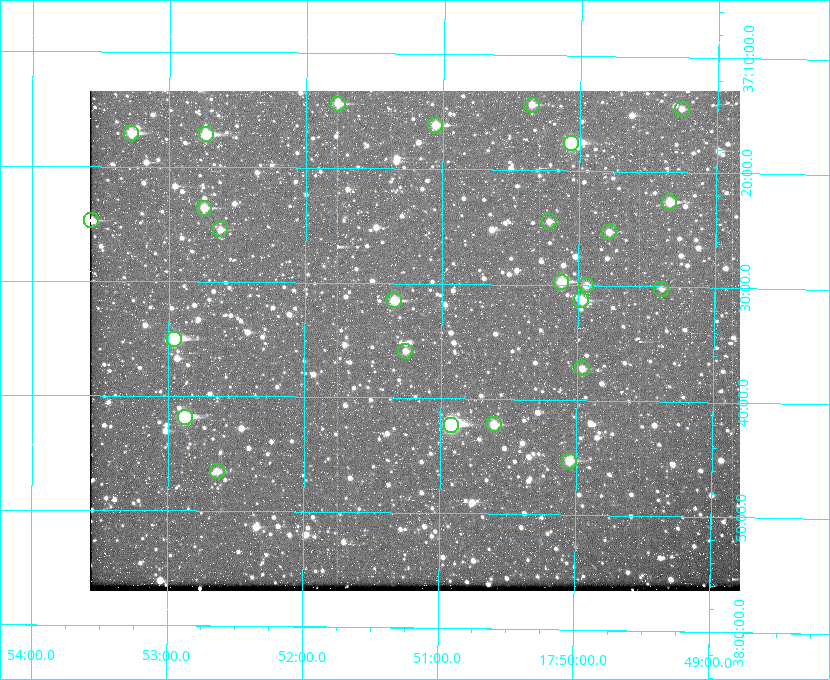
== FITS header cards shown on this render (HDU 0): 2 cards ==
NAXIS1  =                  650
NAXIS2  =                  500

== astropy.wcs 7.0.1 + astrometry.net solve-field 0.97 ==
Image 650 x 500 px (HDU 0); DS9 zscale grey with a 90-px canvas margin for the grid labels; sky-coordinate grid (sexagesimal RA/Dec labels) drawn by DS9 from the SOLVED WCS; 26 Tycho-2 reference stars matched to detected sources circled (green)
Header WCS: none
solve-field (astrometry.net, Tycho-2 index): SOLVED blind (the file carries no WCS)
Solved WCS: RA---TAN-SIP/DEC--TAN-SIP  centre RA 17:51:12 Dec +37:35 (267.80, +37.58 deg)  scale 5.23 arcsec/px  FOV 56.7' x 43.6'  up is +179 deg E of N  parity flipped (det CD > 0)
(file carries no celestial WCS; the grid is the blind solution)
Tycho-2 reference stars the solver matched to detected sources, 26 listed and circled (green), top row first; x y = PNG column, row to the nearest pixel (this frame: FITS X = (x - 90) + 1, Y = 500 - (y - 91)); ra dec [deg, ICRS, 3 dp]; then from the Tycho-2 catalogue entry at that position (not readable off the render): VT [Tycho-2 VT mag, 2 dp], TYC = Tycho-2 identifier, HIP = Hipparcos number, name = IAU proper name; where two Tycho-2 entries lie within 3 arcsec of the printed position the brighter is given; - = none
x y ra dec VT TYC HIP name
338 104 267.943 +37.240 10.39 2620-505-1 - -
532 105 267.589 +37.238 11.09 2619-212-1 - -
682 109 267.316 +37.242 12.03 2619-611-1 - -
435 125 267.764 +37.270 10.17 2620-784-1 - -
131 133 268.319 +37.285 9.88 2620-536-1 - -
206 134 268.183 +37.286 8.98 2620-786-1 87506 -
571 143 267.517 +37.293 8.96 2619-379-1 - -
669 202 267.335 +37.377 10.60 2619-634-1 - -
204 208 268.186 +37.393 10.44 2620-175-1 - -
91 220 268.392 +37.412 10.60 2620-800-1 - -
549 221 267.555 +37.408 11.50 2619-358-1 - -
220 229 268.156 +37.424 11.25 2620-712-1 - -
609 232 267.445 +37.422 11.17 2619-451-1 - -
561 282 267.531 +37.495 10.07 2619-274-1 - -
586 285 267.485 +37.500 11.33 2619-40-1 - -
661 289 267.347 +37.503 12.15 3088-638-1 - -
394 300 267.836 +37.525 9.96 3089-889-1 - -
581 300 267.494 +37.522 10.35 3088-270-1 - -
174 339 268.239 +37.584 8.64 3089-755-1 - -
405 351 267.815 +37.598 11.54 3089-1081-1 - -
582 368 267.491 +37.621 11.40 3088-1284-1 - -
185 417 268.219 +37.697 8.93 3089-671-1 - -
494 424 267.652 +37.703 11.04 3089-693-1 - -
451 425 267.730 +37.705 8.13 3089-1203-1 87349 -
569 461 267.512 +37.755 10.10 3089-2332-1 - -
217 471 268.159 +37.775 11.22 3089-2245-1 - -